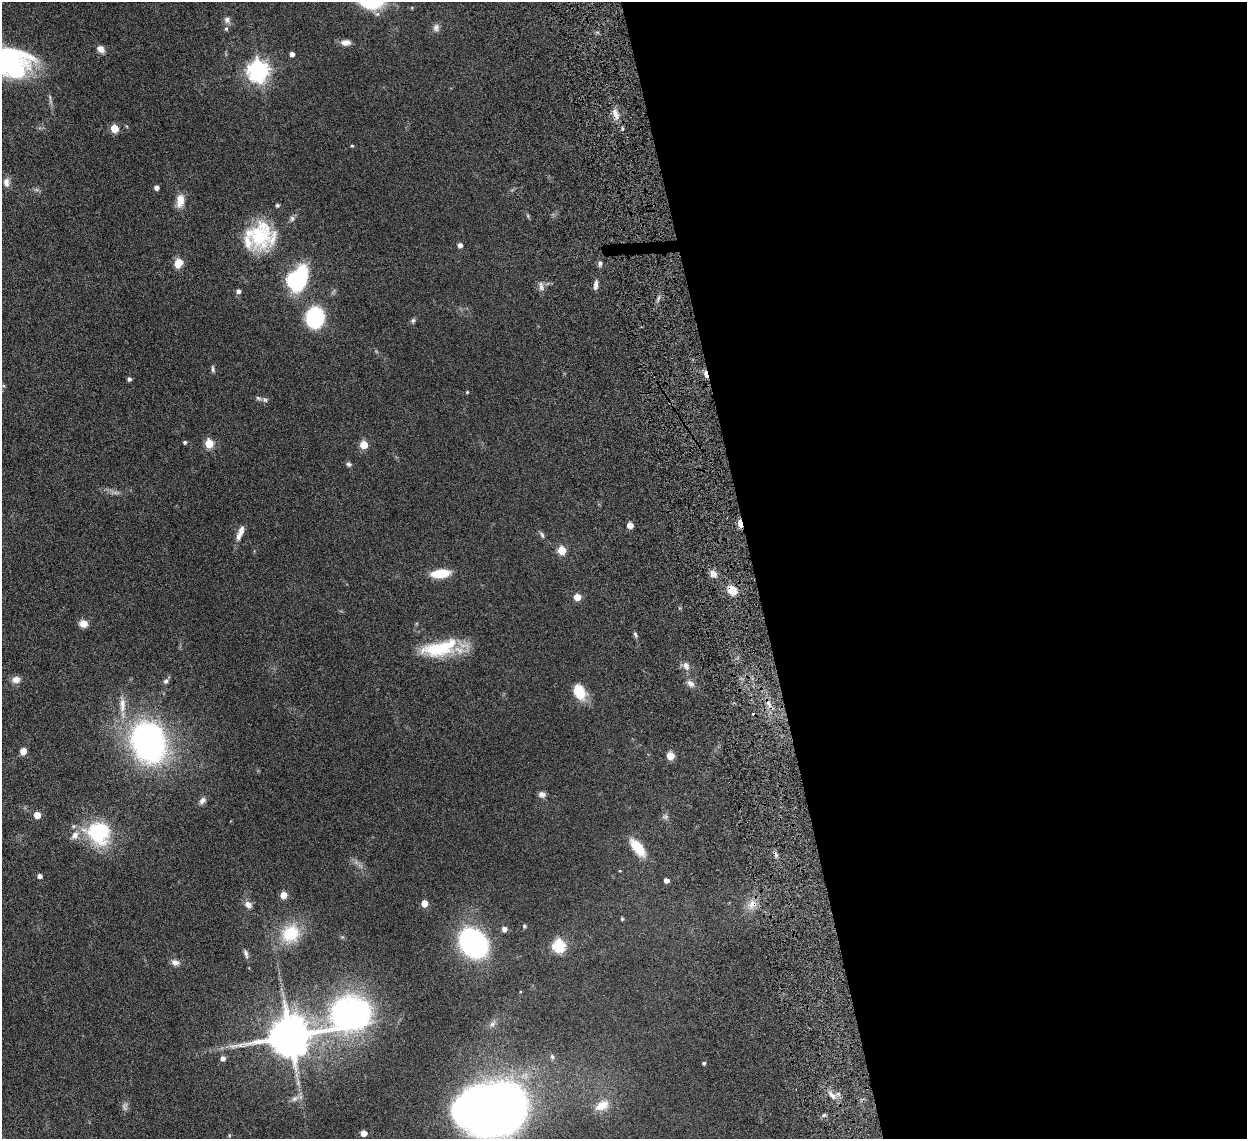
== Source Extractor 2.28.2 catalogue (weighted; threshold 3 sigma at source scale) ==
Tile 8 of 4 x 4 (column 4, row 2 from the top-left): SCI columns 3827-5071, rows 2446-3582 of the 5159 x 5000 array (HDU 1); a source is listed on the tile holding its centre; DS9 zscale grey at full resolution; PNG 1249 x 1141 px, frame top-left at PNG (2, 2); no overlay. Shown black and unused: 40% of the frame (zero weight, under 4 of 8 exposures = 5% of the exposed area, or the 3 px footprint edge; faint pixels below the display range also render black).
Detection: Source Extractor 2.28.2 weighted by HDU 2 'WHT'; one run over the whole footprint, this tile lists its part. Background 0.0545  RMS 0.0051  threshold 0.0207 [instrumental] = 3 sigma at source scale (4.09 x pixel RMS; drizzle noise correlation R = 1.36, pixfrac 0.8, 0.05/0.05 arcsec/px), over >= 5 px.
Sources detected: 99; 1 too faint to see at this stretch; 5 inside a brighter object's white glare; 2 cosmic-ray / hot-pixel residue — not listed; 6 inside a brighter listed object's ellipse — not listed separately; the other 85 listed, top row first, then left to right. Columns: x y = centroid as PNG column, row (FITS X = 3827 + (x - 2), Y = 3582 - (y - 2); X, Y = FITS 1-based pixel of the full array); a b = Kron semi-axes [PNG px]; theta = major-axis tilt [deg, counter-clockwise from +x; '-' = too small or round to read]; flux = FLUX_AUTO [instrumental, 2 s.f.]
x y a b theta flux
227 20 9 8 - 1.6
436 28 11 8 -82 1.7
226 29 7 5 76 0.9
346 42 11 7 2 2.4
100 49 9 7 -38 2.6
292 54 4 4 - 1.8
11 65 52 27 -7 53
258 71 8 7 - 250
615 114 14 7 -73 3
114 128 5 5 - 13
352 146 4 4 - 0.39
6 182 12 8 -87 2.2
156 187 4 4 - 1.7
180 201 15 9 81 5
277 205 4 4 - 0.84
292 218 8 6 76 1.1
260 235 33 30 -82 26
460 245 5 4 - 1.8
178 263 11 9 60 4.5
600 263 7 5 90 0.98
300 278 20 9 76 44
596 285 11 5 83 1.9
541 286 13 5 -81 1.6
238 291 5 5 - 1.4
315 317 14 11 84 44
413 320 7 6 - 0.84
213 369 9 4 -78 0.81
706 374 9 3 -77 5.7
129 379 4 4 - 1.1
467 392 4 3 - 0.38
265 400 8 6 -43 1
185 442 4 4 - 0.83
209 443 5 5 - 17
364 445 5 5 - 11
349 464 7 6 - 0.95
740 523 6 3 -76 11
630 525 5 5 - 4.7
240 533 20 7 68 3.2
542 535 9 4 -65 0.91
562 550 5 5 - 13
440 573 16 7 7 13
713 574 9 7 -61 2.4
732 590 11 9 -51 5.1
577 597 5 5 - 7.1
83 624 10 9 - 3
635 634 7 4 -70 0.82
438 648 45 19 6 22
686 665 11 7 -63 2
16 680 9 8 - 2.8
166 681 9 6 51 1.2
690 684 11 6 -36 1.9
579 692 19 12 -69 9.1
122 705 23 8 88 4.9
149 742 30 21 -79 140
23 751 7 6 - 3.1
670 756 5 5 - 11
542 794 8 6 -18 1.8
202 800 11 7 46 1.7
37 815 5 5 - 6.2
98 833 33 29 -42 28
638 848 22 10 -51 9.9
40 876 4 4 - 1.7
666 880 4 4 - 1.8
283 895 5 5 - 6.9
424 903 5 5 - 5.8
248 905 10 8 -43 2.2
752 905 12 9 31 3.6
622 919 5 4 - 0.46
524 926 4 4 - 0.67
504 929 5 5 - 2.1
290 934 23 20 39 17
473 943 23 18 -43 83
559 945 6 6 - 48
246 954 12 5 -75 1.3
175 962 11 7 -15 2
351 1013 63 30 12 120
492 1024 8 6 29 1.4
290 1036 11 11 - 1700
223 1058 5 5 - 1.8
704 1063 4 3 - 0.73
832 1095 13 6 -49 2.4
294 1098 11 6 41 1.7
602 1105 19 11 29 6.4
504 1107 52 33 39 470
364 1133 4 4 - 3.6
Overlapping masked pixels (flux is a lower limit): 5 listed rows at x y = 615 114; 706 374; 740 523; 732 590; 752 905
Isophote crosses this tile's border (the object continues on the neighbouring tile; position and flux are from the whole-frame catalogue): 2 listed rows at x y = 11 65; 504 1107